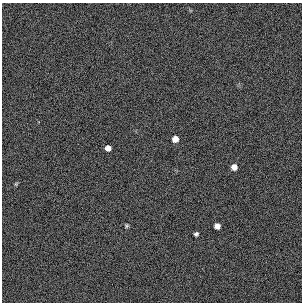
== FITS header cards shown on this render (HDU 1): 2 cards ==
NAXIS1  =                  300 / length of original image axis
NAXIS2  =                  300 / length of original image axis

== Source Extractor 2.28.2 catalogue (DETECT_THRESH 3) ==
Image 300 x 300 px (HDU 1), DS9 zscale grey, 1 PNG px = 1 image px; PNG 304 x 304 px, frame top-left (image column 1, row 300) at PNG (2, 3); no overlay
Background 384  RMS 66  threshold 199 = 3 sigma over >= 5 px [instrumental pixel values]
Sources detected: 7; all 7 listed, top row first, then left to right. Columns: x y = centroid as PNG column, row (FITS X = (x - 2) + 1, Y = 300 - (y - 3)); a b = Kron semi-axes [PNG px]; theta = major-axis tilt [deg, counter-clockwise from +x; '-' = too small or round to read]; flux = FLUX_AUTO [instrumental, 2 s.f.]
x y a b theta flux
175 139 6 6 - 32000
108 148 5 5 - 25000
234 167 5 5 - 25000
16 184 5 5 - 4700
127 226 5 4 - 6300
217 226 5 5 - 26000
196 234 4 4 - 8800